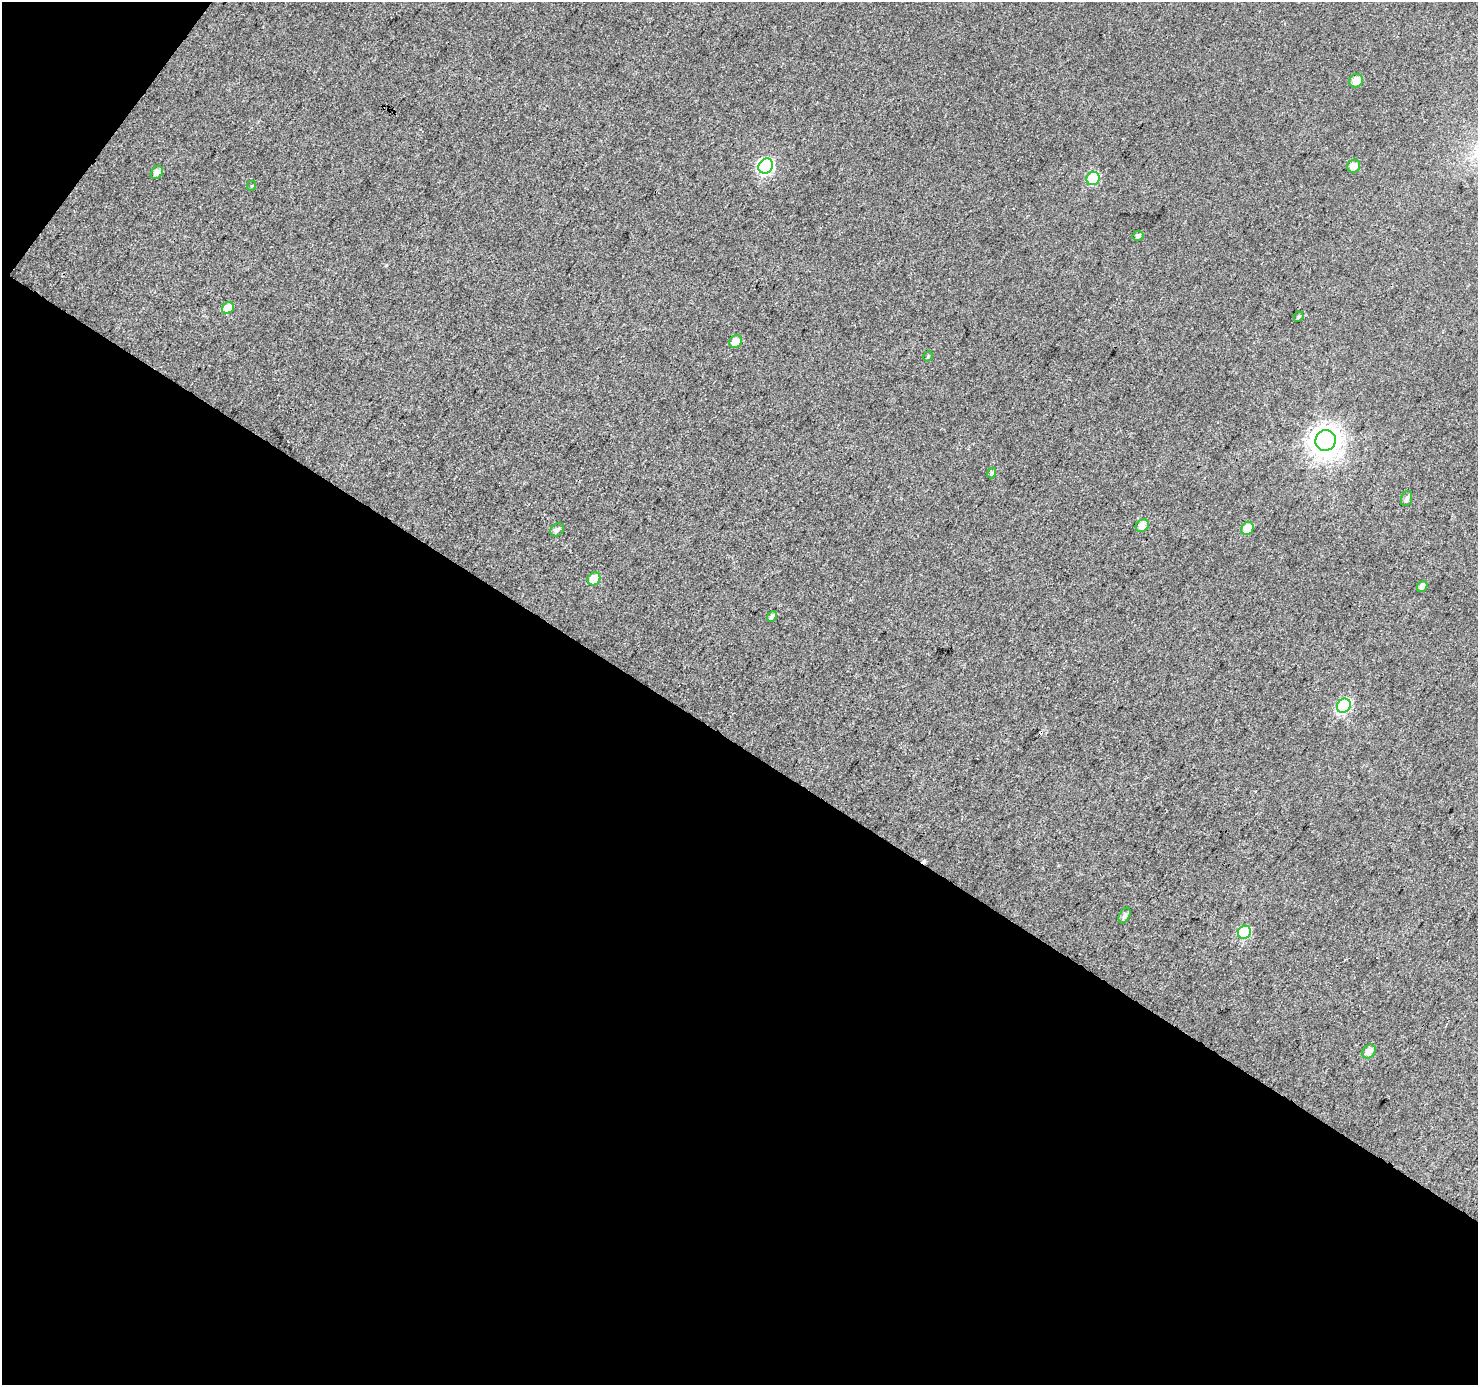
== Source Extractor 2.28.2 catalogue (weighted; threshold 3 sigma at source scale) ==
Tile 3 of 2 x 2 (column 1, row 2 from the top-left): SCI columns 3-1478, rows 117-1499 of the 2955 x 2979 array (HDU 1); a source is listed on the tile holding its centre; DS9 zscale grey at full resolution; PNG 1480 x 1387 px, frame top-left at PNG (2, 2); each listed source drawn as its Kron ellipse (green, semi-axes under 4 px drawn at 4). Shown black and unused: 48% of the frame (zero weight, under 3 of 4 exposures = <1% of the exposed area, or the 3 px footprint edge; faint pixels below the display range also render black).
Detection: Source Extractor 2.28.2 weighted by HDU 2 'WHT'; one run over the whole footprint, this tile lists its part. Background 0.0296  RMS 0.011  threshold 0.0515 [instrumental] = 3 sigma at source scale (4.5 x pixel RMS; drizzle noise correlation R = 1.50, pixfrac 1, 0.0396/0.0396 arcsec/px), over >= 5 px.
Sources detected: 27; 3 cosmic-ray / hot-pixel residue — neither listed nor drawn; the other 24 listed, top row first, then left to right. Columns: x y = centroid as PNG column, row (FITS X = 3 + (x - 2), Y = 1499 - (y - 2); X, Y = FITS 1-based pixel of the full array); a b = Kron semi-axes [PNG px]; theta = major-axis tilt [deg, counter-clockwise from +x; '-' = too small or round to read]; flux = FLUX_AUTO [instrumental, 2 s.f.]
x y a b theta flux
1356 81 7 6 - 10
766 166 8 7 - 170
1354 166 7 6 - 9
157 173 7 5 52 6
1093 178 7 6 - 57
251 186 5 3 - 1.1
1138 236 5 5 - 2.9
228 308 6 5 - 18
1298 317 5 4 - 1.9
735 342 7 6 - 14
928 356 5 3 - 1.2
1325 440 10 10 - 1300
992 473 5 4 - 2.5
1407 498 8 5 73 4.4
1142 526 7 6 - 7.6
1247 528 7 6 - 17
557 530 7 6 - 3.9
594 579 7 6 - 18
1422 587 6 5 - 4.6
772 616 6 4 49 3.1
1344 706 7 6 - 120
1125 915 8 5 61 3.6
1244 932 7 6 - 67
1369 1051 8 6 48 7.3
Unlisted compact peaks at least as high as the median listed source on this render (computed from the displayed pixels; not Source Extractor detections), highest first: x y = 386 265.